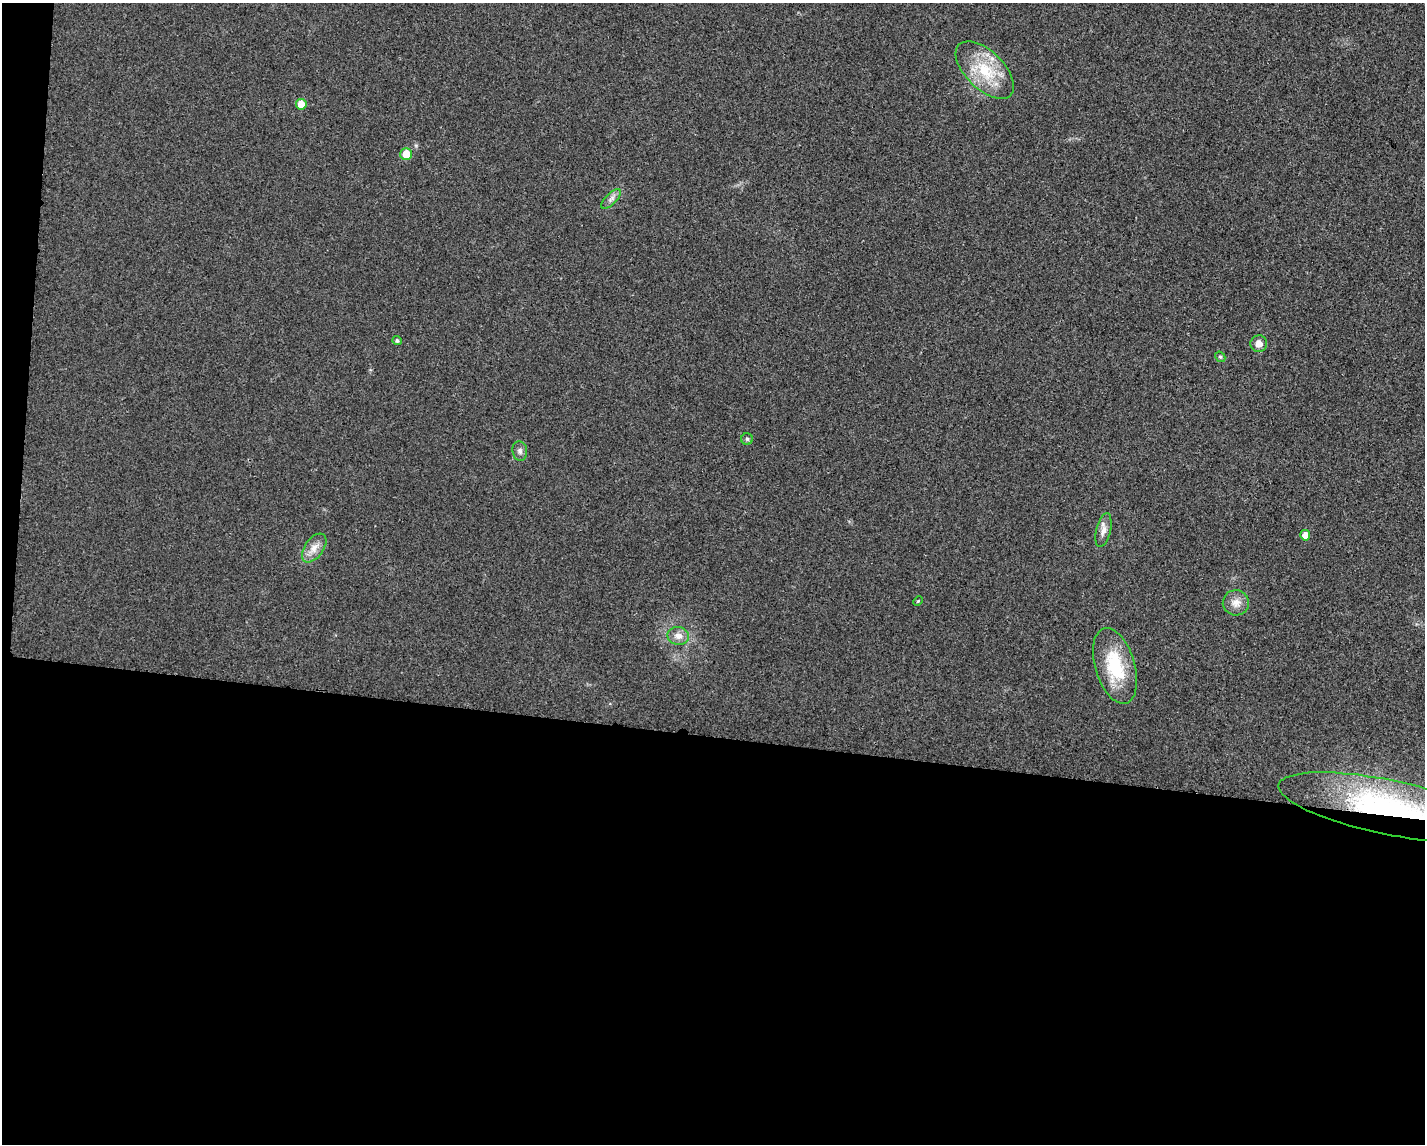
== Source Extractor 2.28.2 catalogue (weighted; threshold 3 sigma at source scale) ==
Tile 10 of 3 x 4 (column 1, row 4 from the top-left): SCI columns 110-1532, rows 6-1147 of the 4599 x 4579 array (HDU 1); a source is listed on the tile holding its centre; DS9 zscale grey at full resolution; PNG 1427 x 1146 px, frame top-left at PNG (2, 3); each listed source drawn as its Kron ellipse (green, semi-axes under 4 px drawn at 4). Shown black and unused: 37% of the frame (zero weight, under 3 of 4 exposures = <1% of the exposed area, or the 3 px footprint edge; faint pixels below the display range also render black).
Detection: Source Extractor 2.28.2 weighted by HDU 2 'WHT'; one run over the whole footprint, this tile lists its part. Background 0.0249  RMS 0.006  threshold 0.0268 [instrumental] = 3 sigma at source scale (4.5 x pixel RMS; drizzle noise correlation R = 1.50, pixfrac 1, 0.05/0.05 arcsec/px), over >= 5 px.
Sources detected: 17; all 17 listed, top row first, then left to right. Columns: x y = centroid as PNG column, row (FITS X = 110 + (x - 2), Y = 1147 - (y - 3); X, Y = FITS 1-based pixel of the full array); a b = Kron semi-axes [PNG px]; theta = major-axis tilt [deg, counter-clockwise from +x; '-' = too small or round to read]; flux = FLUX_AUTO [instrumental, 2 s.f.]
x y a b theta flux
985 70 36 19 -44 26
301 104 5 5 - 7.4
406 154 6 5 - 9.8
611 199 12 5 45 2.5
397 341 5 4 - 1.1
1259 344 8 8 - 4.8
1220 357 5 4 - 0.93
747 439 6 5 - 1.1
520 451 10 7 -83 2.2
1103 530 17 7 76 3.9
1305 535 5 5 - 5.7
314 548 16 9 54 5.6
918 601 5 3 - 0.54
1236 603 13 12 - 5.5
678 636 11 9 -11 4.5
1115 666 39 19 -73 33
1388 807 112 27 -11 130
Overlapping masked pixels (flux is a lower limit): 1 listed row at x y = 1388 807
Isophote crosses this tile's border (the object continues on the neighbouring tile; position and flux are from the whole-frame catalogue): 1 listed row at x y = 1388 807